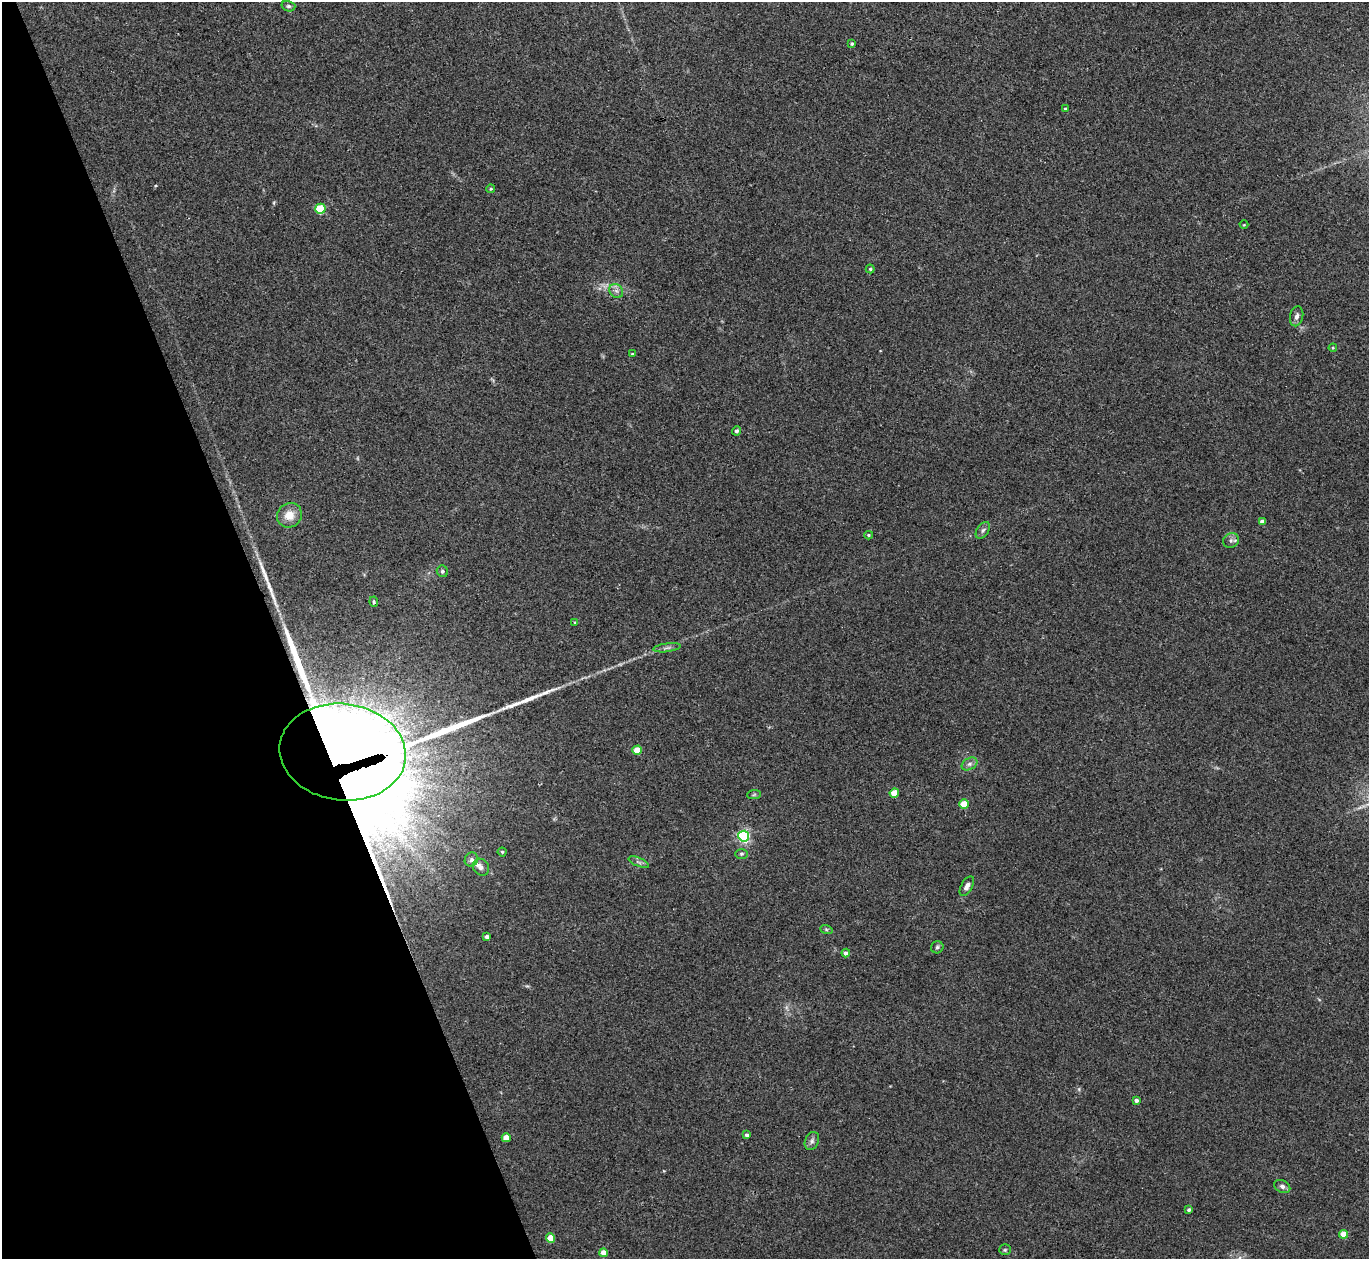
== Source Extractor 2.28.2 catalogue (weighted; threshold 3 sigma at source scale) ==
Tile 5 of 4 x 4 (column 1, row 2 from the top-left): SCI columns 42-1408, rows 2696-3952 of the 5537 x 5514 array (HDU 1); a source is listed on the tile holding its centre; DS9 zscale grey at full resolution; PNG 1371 x 1261 px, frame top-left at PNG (2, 2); each listed source drawn as its Kron ellipse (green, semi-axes under 4 px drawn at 4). Shown black and unused: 20% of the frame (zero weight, under 2 of 3 exposures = <1% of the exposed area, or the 3 px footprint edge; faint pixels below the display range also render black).
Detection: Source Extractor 2.28.2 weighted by HDU 2 'WHT'; one run over the whole footprint, this tile lists its part. Background 0.0467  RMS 0.0074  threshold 0.0332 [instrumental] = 3 sigma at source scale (4.5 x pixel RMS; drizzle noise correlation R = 1.50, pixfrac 1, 0.05/0.05 arcsec/px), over >= 5 px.
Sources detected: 52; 2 long thin detections or spike segments (spike, bleed or trail) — neither listed nor drawn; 2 inside a brighter listed object's ellipse — not listed separately; the other 48 listed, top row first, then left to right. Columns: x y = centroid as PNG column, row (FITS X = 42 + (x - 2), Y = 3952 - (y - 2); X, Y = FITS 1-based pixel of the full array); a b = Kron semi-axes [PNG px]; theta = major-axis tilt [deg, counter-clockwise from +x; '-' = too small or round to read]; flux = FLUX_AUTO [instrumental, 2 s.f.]
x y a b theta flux
288 6 7 5 -15 1.5
852 43 3 3 - 1.1
1065 109 4 3 - 0.96
491 189 4 3 - 0.88
320 209 5 5 - 36
1244 225 4 3 - 0.55
870 269 4 4 - 0.97
616 291 7 6 - 2.6
1297 316 10 6 79 2.9
1333 348 4 3 - 0.77
632 354 4 3 - 0.81
736 431 4 4 - 1.7
289 515 13 12 - 9.5
1262 522 4 4 - 4.1
983 530 9 6 54 2
869 535 4 3 - 0.93
1231 540 8 7 - 2.4
442 571 6 5 - 1.5
374 602 5 3 - 0.85
575 622 4 3 - 0.74
667 648 14 4 8 2.3
637 750 4 4 - 14
343 752 63 48 -7 7300
970 764 8 5 27 2.4
894 793 5 4 - 16
754 795 7 4 3 1
964 804 4 4 - 19
744 836 5 5 - 120
502 852 4 4 - 1
741 854 6 5 - 1.2
471 860 7 6 - 1.7
639 862 11 4 -23 1.9
481 867 9 7 -51 2.9
967 886 11 5 62 3.2
826 929 6 4 -19 1.1
487 937 4 4 - 3.2
937 947 6 6 - 1.4
846 953 4 4 - 2.8
1136 1100 4 3 - 2.5
747 1135 4 3 - 2
506 1138 4 4 - 10
812 1141 9 6 64 2.4
1282 1186 8 6 -26 2.3
1189 1210 3 3 - 1.1
1344 1234 4 4 - 13
551 1238 4 4 - 15
1005 1250 5 5 - 1.1
603 1253 4 4 - 6.2
Overlapping masked pixels (flux is a lower limit): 1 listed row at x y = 343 752